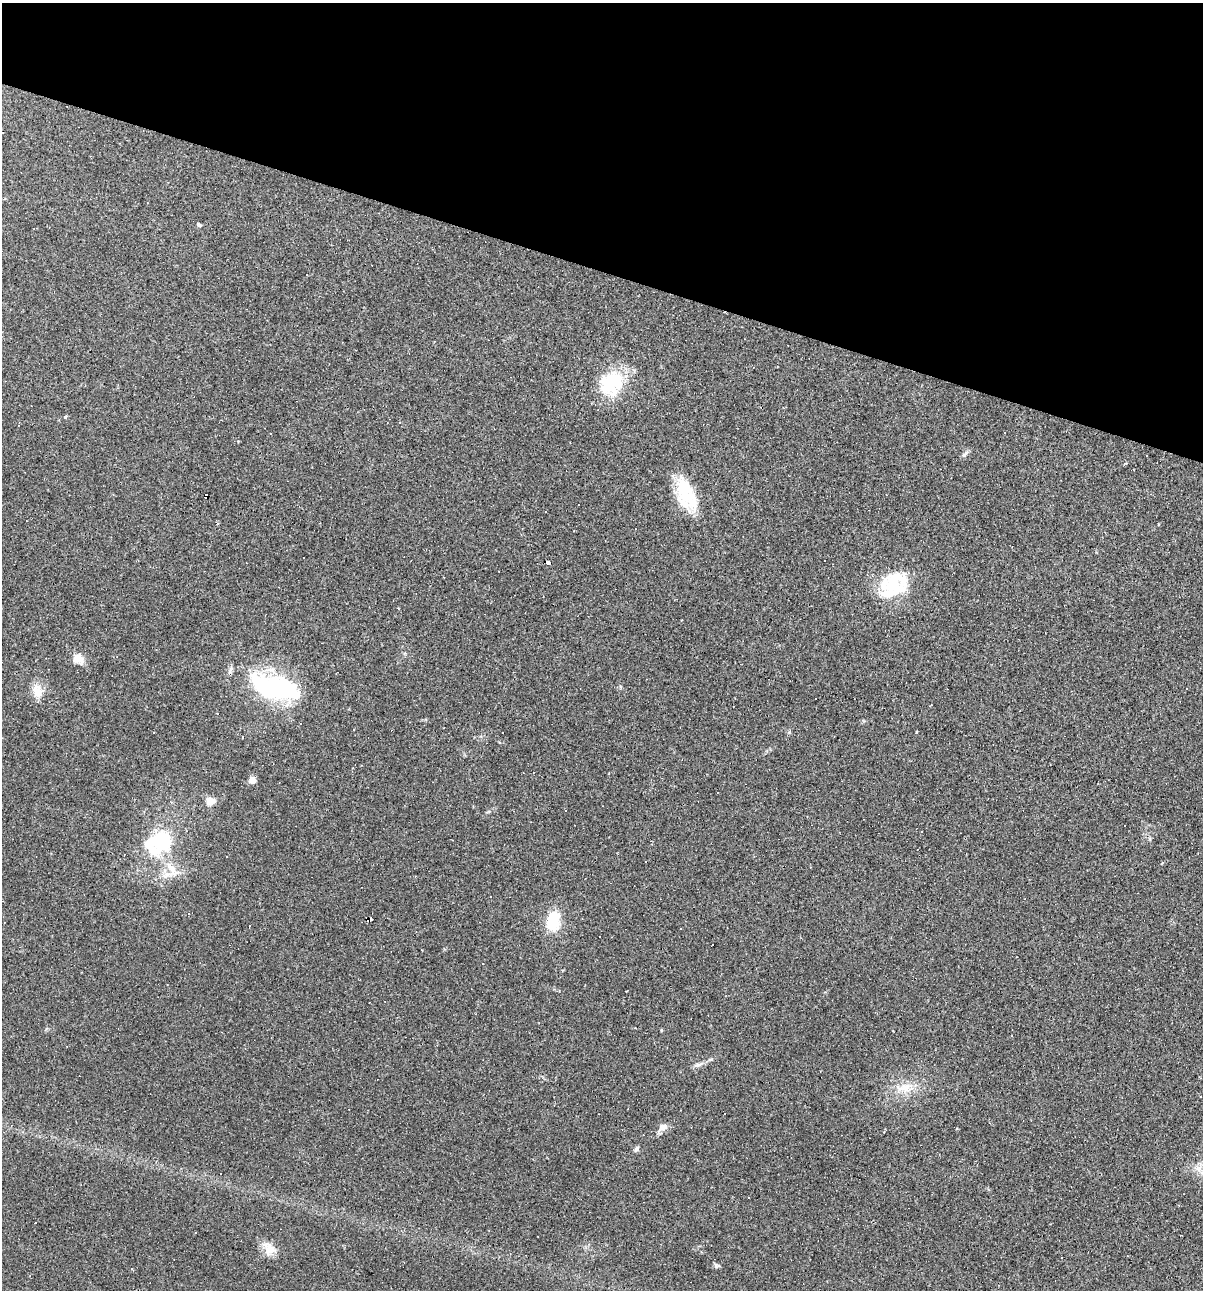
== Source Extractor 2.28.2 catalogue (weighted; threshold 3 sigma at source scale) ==
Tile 2 of 4 x 4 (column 2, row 1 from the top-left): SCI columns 1323-2523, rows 3867-5154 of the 5172 x 5154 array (HDU 1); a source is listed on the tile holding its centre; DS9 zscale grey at full resolution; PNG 1205 x 1292 px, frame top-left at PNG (2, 3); no overlay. Shown black and unused: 21% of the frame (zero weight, under 2 of 3 exposures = <1% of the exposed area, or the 3 px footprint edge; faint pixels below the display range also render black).
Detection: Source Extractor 2.28.2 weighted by HDU 2 'WHT'; one run over the whole footprint, this tile lists its part. Background 0.0888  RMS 0.0065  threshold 0.0292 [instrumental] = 3 sigma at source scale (4.5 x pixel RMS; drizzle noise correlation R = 1.50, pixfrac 1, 0.05/0.05 arcsec/px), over >= 5 px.
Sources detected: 78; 29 cosmic-ray / hot-pixel residue — not listed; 4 inside a brighter listed object's ellipse — not listed separately; the other 45 listed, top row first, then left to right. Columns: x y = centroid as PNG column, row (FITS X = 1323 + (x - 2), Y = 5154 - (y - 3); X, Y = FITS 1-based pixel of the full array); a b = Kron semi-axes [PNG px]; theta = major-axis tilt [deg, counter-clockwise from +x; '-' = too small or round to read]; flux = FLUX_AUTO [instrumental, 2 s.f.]
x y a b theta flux
199 225 6 4 -30 0.98
307 275 2 2 - 0.43
611 383 31 27 54 35
65 417 4 4 - 0.86
400 422 3 3 - 0.94
19 423 6 3 76 0.62
271 433 3 2 - 0.67
965 454 11 4 48 1.6
1125 463 5 3 - 0.67
206 495 4 3 - 26
687 495 38 24 73 23
546 511 3 3 - 4.8
548 562 6 3 -18 36
499 571 3 2 - 0.47
892 585 42 27 46 35
79 659 13 8 -35 8.3
231 669 11 5 68 2
276 688 51 22 -13 92
37 691 19 12 -77 8
931 705 2 2 - 0.47
301 723 3 3 - 1
917 732 4 2 - 0.58
242 737 3 2 - 0.64
252 780 6 6 - 5
210 801 5 5 - 22
1125 826 3 3 - 0.99
921 831 2 2 - 0.59
161 841 34 25 12 42
171 868 20 9 -47 9.5
189 914 4 3 - 0.92
370 919 5 3 - 4.2
553 922 22 14 75 24
249 926 3 3 - 2.6
482 964 3 2 - 0.47
167 985 3 2 - 0.46
635 1028 3 2 - 0.56
661 1030 5 3 - 0.52
697 1065 7 5 41 1.5
905 1088 18 12 14 9.9
663 1127 11 8 12 4.4
636 1149 7 5 49 1.6
195 1232 3 2 - 0.81
269 1248 20 13 -54 7.7
716 1266 7 5 48 1.2
131 1269 3 3 - 2
Overlapping masked pixels (flux is a lower limit): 3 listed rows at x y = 206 495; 548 562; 370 919
Unlisted compact peaks at least as high as the median listed source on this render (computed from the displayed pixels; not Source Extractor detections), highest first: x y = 711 1059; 789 732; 864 721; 489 811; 238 441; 46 1029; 1150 839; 620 686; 1158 524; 957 1128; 1162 863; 499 742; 404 653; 543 1077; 1096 552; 884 1132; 627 991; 422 950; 563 970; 480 736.